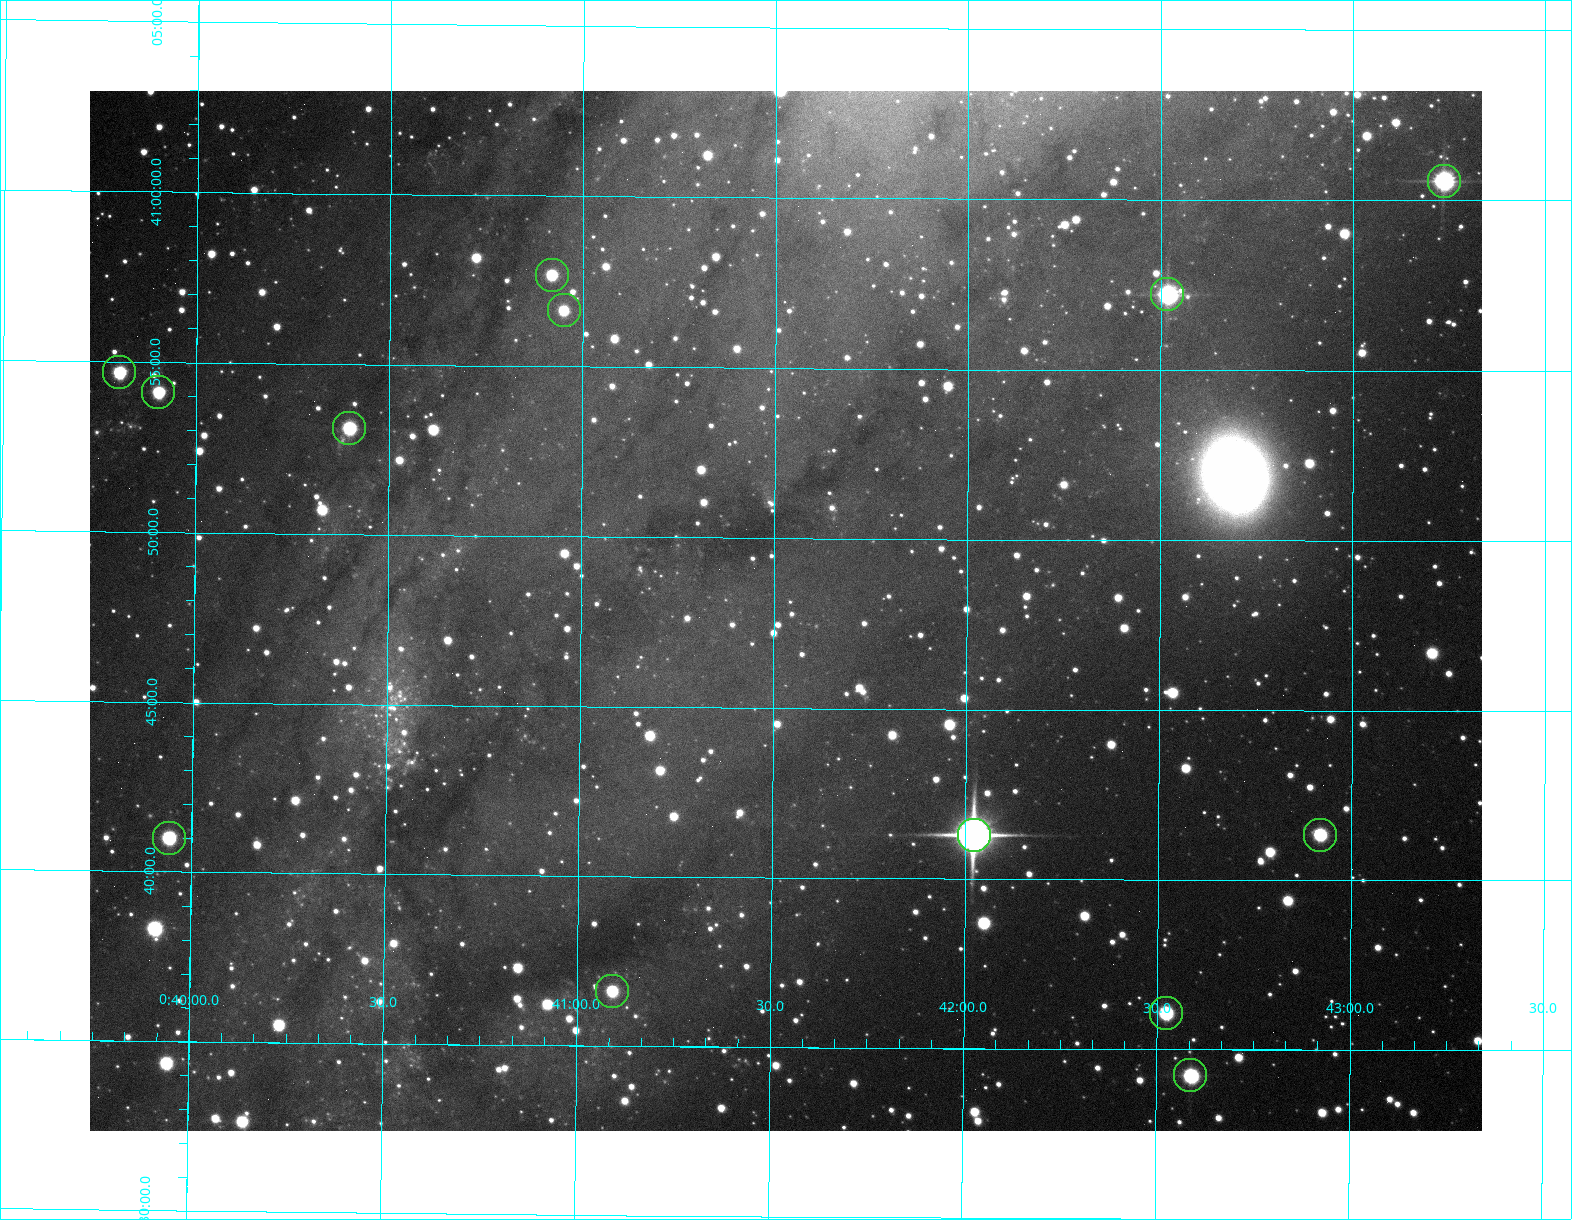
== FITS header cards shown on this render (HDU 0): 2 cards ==
NAXIS1  =                 1392 / length of data axis 1
NAXIS2  =                 1040 / length of data axis 2

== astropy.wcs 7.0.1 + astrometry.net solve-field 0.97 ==
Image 1392 x 1040 px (HDU 0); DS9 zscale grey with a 90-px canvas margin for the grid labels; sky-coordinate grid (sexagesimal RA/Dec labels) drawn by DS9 from the SOLVED WCS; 13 Tycho-2 reference stars matched to detected sources circled (green)
Header WCS: none
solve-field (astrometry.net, Tycho-2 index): SOLVED blind (the file carries no WCS)
Solved WCS: RA---TAN-SIP/DEC--TAN-SIP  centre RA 00:41:32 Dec +40:48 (10.38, +40.80 deg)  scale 1.76 arcsec/px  FOV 40.9' x 30.6'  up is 0 deg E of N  parity flipped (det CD > 0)
(file carries no celestial WCS; the grid is the blind solution)
Tycho-2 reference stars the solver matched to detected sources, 13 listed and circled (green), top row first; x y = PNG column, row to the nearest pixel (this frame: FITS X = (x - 90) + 1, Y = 1040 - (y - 91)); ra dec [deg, ICRS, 3 dp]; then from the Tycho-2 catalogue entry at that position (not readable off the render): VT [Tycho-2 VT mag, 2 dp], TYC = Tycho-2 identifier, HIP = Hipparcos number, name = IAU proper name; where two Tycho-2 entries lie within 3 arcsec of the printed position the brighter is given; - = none
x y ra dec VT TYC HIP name
1444 181 10.809 +41.009 9.29 2801-2078-1 - -
552 275 10.230 +40.961 11.47 2801-2047-1 - -
1167 294 10.629 +40.954 9.37 2801-2009-1 3333 -
564 310 10.238 +40.944 11.79 2801-2058-1 - -
119 372 9.950 +40.911 10.75 2788-108-1 - -
158 392 9.976 +40.902 11.08 2788-362-1 - -
349 428 10.099 +40.885 10.62 2801-1998-1 - -
974 835 10.506 +40.688 7.08 2801-2025-1 3293 -
1320 835 10.730 +40.689 10.96 2801-1228-1 - -
169 838 9.985 +40.683 10.60 2788-2214-1 - -
612 991 10.272 +40.610 11.29 2801-2035-1 - -
1166 1013 10.631 +40.601 10.67 2801-1597-1 - -
1190 1075 10.647 +40.570 10.34 2801-551-1 - -